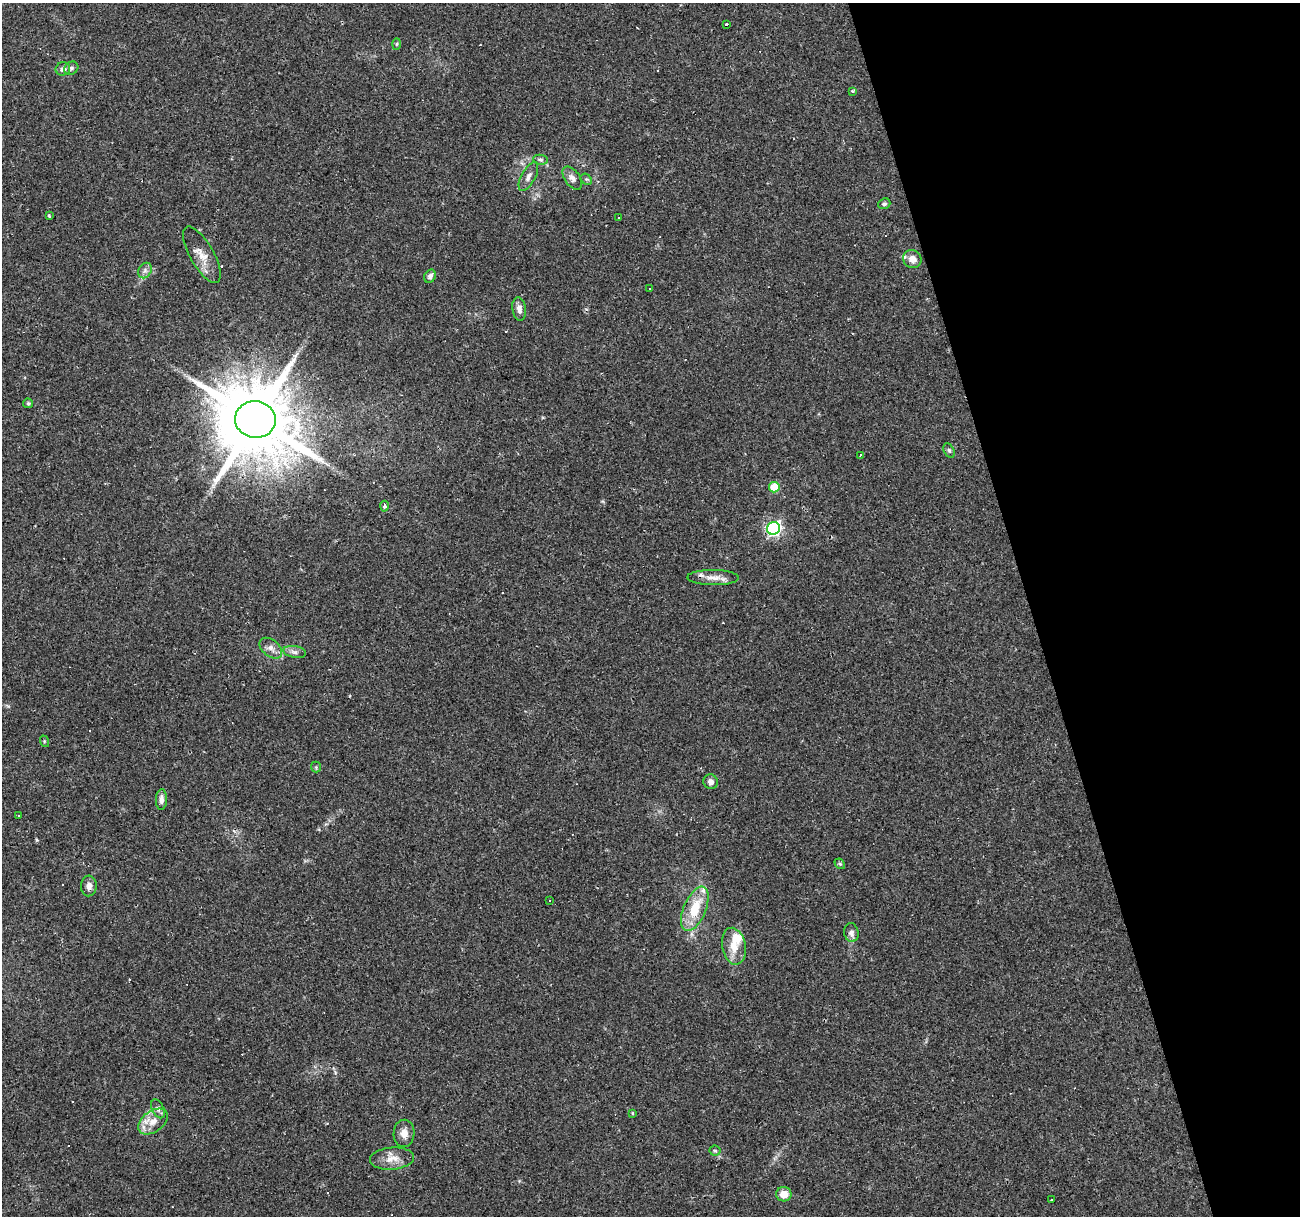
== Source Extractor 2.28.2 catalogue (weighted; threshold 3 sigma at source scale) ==
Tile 12 of 4 x 4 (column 4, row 3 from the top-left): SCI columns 3897-5194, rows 1261-2474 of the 5194 x 4998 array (HDU 1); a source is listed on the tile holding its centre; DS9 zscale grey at full resolution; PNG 1302 x 1218 px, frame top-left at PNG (2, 3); each listed source drawn as its Kron ellipse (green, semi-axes under 4 px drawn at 4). Shown black and unused: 21% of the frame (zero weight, under 2 of 3 exposures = <1% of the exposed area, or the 3 px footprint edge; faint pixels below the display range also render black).
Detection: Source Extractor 2.28.2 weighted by HDU 2 'WHT'; one run over the whole footprint, this tile lists its part. Background 0.0476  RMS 0.0041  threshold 0.0186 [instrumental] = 3 sigma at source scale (4.5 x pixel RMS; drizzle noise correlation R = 1.50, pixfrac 1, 0.0396/0.0396 arcsec/px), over >= 5 px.
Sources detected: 80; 30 cosmic-ray / hot-pixel residue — neither listed nor drawn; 3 inside a brighter listed object's ellipse — not listed separately; the other 47 listed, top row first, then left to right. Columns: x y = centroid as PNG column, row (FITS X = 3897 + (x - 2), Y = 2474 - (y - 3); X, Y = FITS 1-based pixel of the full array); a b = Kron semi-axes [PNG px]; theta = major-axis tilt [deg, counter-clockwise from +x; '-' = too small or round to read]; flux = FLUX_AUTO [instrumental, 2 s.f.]
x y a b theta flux
726 25 3 3 - 3.5
397 44 5 3 - 0.48
71 68 7 6 - 1.1
63 69 7 6 - 1.7
852 91 4 3 - 0.56
541 160 7 5 -7 0.88
528 177 16 7 61 2.1
572 178 13 7 -53 2
586 179 6 5 - 0.7
884 204 6 5 - 0.84
49 216 4 3 - 0.42
619 217 3 2 - 0.44
202 255 32 12 -60 5.8
912 259 9 8 - 2.8
145 270 8 6 56 1.4
430 276 7 5 62 1.4
649 288 3 2 - 0.58
519 309 12 7 -82 2.3
28 403 5 4 - 0.52
255 419 20 18 -6 5000
949 450 7 5 -63 0.78
860 455 3 3 - 0.53
774 487 5 5 - 12
384 506 5 4 - 1.2
773 528 6 6 - 85
713 578 25 7 -1 4.2
271 648 13 8 -39 2.5
295 652 11 6 -10 1.5
44 741 6 4 -73 0.47
316 767 5 5 - 0.6
711 782 7 7 - 1.8
161 800 10 5 88 1.9
18 816 3 2 - 0.46
840 864 6 4 -43 0.53
89 886 10 7 87 2.3
549 900 3 2 - 0.75
695 909 24 11 67 12
851 933 9 7 -80 1.8
734 946 18 11 -79 6.3
158 1109 10 6 -64 1.4
632 1113 3 3 - 0.56
153 1121 17 10 35 5.2
404 1133 13 10 89 3.2
715 1151 5 5 - 0.69
392 1159 22 11 5 4.8
784 1194 7 7 - 4.5
1051 1200 3 3 - 1.1
Overlapping masked pixels (flux is a lower limit): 1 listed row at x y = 255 419